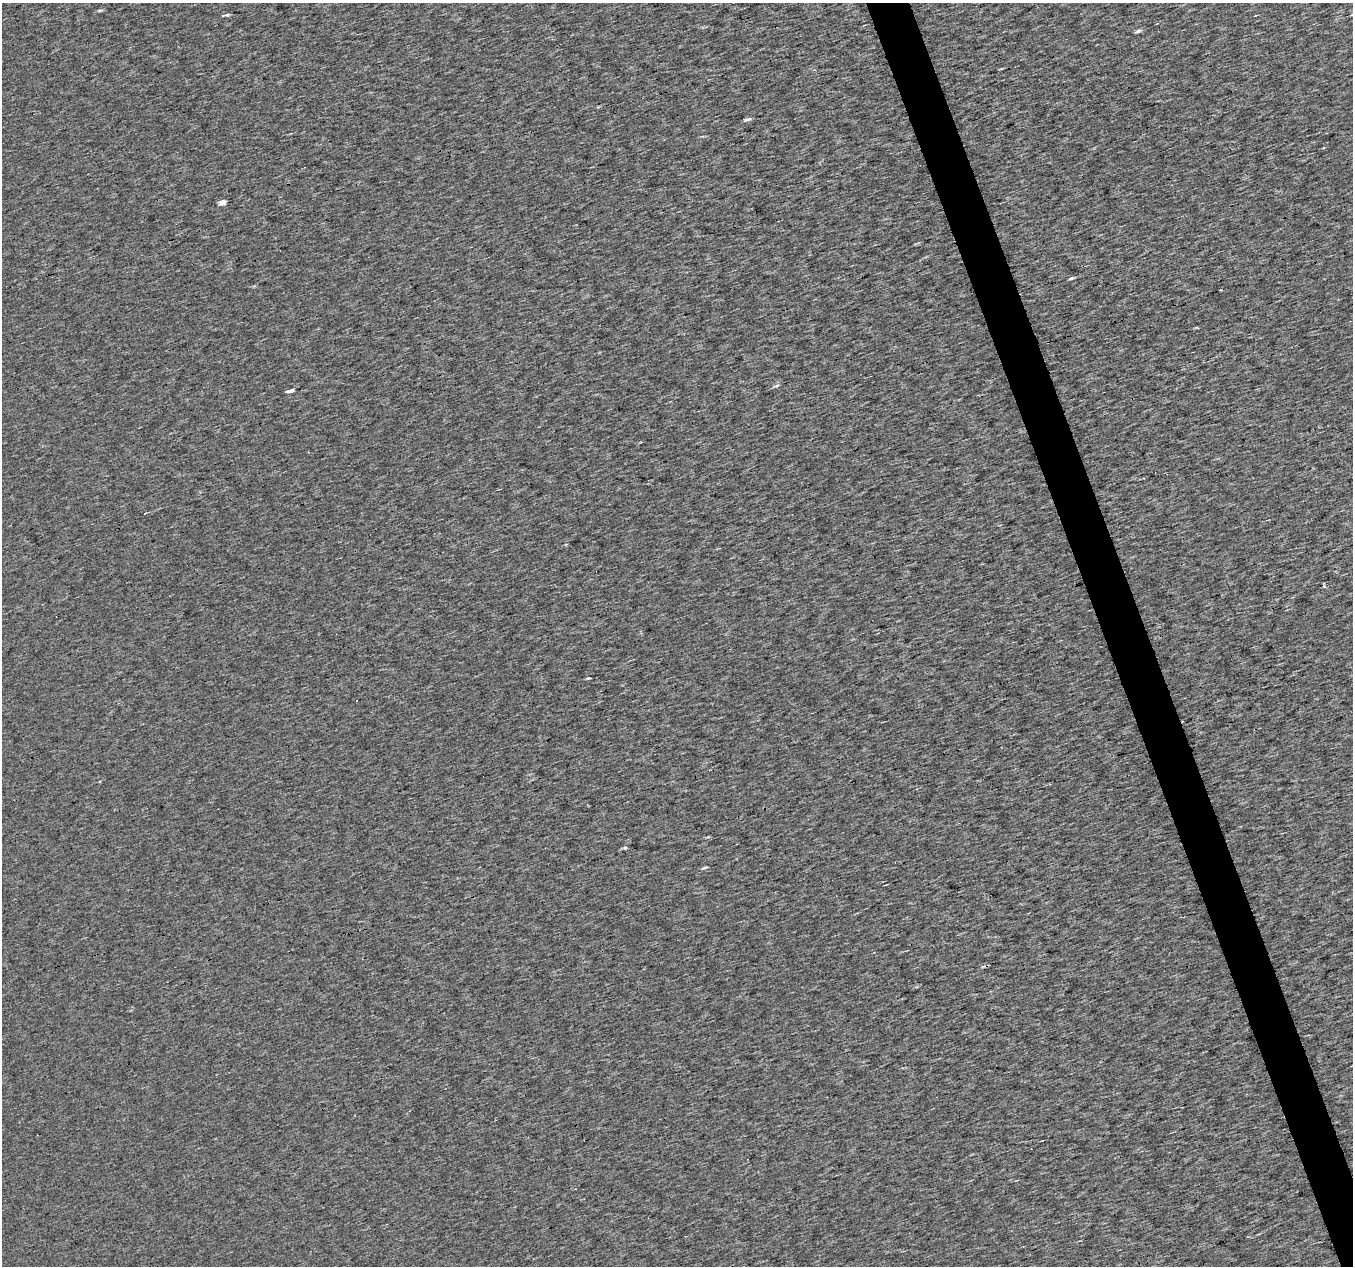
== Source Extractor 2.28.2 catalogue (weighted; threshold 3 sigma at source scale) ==
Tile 6 of 4 x 4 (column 2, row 2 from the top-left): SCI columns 1352-2702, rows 2589-3852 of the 5405 x 5232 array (HDU 1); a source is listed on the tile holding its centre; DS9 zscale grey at full resolution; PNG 1355 x 1268 px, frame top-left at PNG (2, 3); no overlay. Shown black and unused: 3% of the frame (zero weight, under 3 of 4 exposures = <1% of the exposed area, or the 3 px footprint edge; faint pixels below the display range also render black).
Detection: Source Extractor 2.28.2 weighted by HDU 2 'WHT'; one run over the whole footprint, this tile lists its part. Background 5.33e-04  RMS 0.019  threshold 0.085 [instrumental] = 3 sigma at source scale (4.5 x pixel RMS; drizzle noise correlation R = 1.50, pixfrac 1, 0.0396/0.0396 arcsec/px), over >= 5 px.
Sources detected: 16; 4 cosmic-ray / hot-pixel residue — not listed; the other 12 listed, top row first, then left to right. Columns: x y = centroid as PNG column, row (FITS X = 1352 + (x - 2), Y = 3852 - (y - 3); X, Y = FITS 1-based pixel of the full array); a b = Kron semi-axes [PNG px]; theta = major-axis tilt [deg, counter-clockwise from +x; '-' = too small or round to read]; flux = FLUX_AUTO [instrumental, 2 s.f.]
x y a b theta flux
100 10 6 3 1 2.4
227 15 6 4 8 4.2
1138 31 7 4 21 3.8
747 119 9 4 14 4.2
222 203 5 4 - 21
1071 278 6 4 20 2.8
777 386 7 5 19 3.8
291 390 6 3 16 11
588 678 4 3 - 2.1
357 701 2 2 - 1.9
625 848 6 4 1 2.5
705 868 7 3 11 2.9